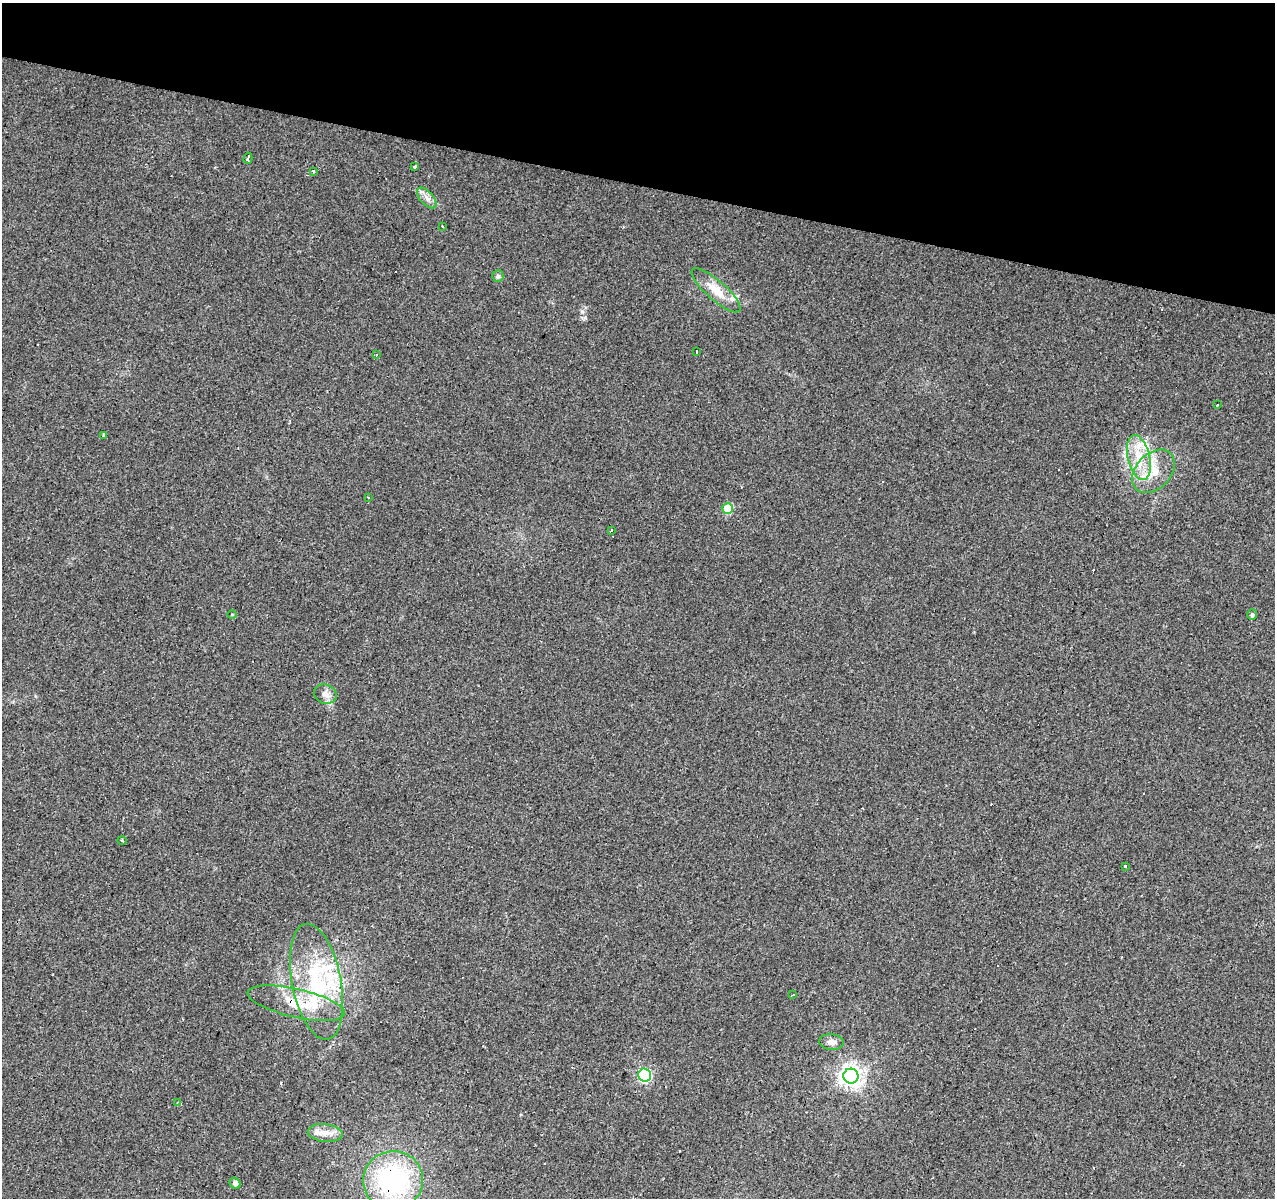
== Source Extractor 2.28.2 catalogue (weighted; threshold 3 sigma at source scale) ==
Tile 2 of 4 x 4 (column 2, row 1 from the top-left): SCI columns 1281-2553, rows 3871-5066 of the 5100 x 5286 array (HDU 1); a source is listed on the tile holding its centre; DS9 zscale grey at full resolution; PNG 1277 x 1200 px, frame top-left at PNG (2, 3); each listed source drawn as its Kron ellipse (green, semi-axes under 4 px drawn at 4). Shown black and unused: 15% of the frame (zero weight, under 2 of 3 exposures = <1% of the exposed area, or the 3 px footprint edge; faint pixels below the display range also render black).
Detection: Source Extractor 2.28.2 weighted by HDU 2 'WHT'; one run over the whole footprint, this tile lists its part. Background 0.0685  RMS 0.007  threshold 0.0315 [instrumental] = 3 sigma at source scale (4.5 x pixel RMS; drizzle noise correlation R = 1.50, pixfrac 1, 0.0396/0.0396 arcsec/px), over >= 5 px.
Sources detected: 48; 11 cosmic-ray / hot-pixel residue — neither listed nor drawn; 6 inside a brighter listed object's ellipse — not listed separately; the other 31 listed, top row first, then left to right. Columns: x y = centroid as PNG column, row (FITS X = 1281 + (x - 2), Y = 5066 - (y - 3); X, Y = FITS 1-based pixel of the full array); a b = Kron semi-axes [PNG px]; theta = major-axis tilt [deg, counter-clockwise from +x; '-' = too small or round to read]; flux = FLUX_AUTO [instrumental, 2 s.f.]
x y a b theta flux
248 158 6 3 73 7.5
415 166 3 3 - 2.4
314 171 3 3 - 3.5
427 198 12 6 -48 4.1
442 226 3 2 - 0.84
498 276 6 5 - 1.4
716 290 31 9 -41 13
696 351 4 3 - 16
376 355 3 3 - 0.61
1218 404 3 3 - 1.3
103 435 4 3 - 2.3
1139 458 23 11 -77 17
1153 471 25 17 47 18
368 497 2 2 - 0.56
728 508 5 5 - 21
612 531 3 3 - 19
232 614 5 3 - 0.52
1252 615 5 5 - 1.4
325 694 11 9 -21 4.4
122 841 5 3 - 0.6
1126 866 3 3 - 1.9
316 982 59 24 -79 68
793 995 4 2 - 0.62
296 1003 50 14 -13 25
831 1042 12 8 -4 3.9
645 1075 6 6 - 110
851 1076 7 7 - 480
177 1103 3 3 - 0.74
325 1133 17 9 -6 6.6
393 1180 30 29 - 100
235 1183 6 5 - 2.4
Overlapping masked pixels (flux is a lower limit): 2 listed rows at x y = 296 1003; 393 1180
Unlisted compact peaks at least as high as the median listed source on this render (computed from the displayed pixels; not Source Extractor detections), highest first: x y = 582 312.